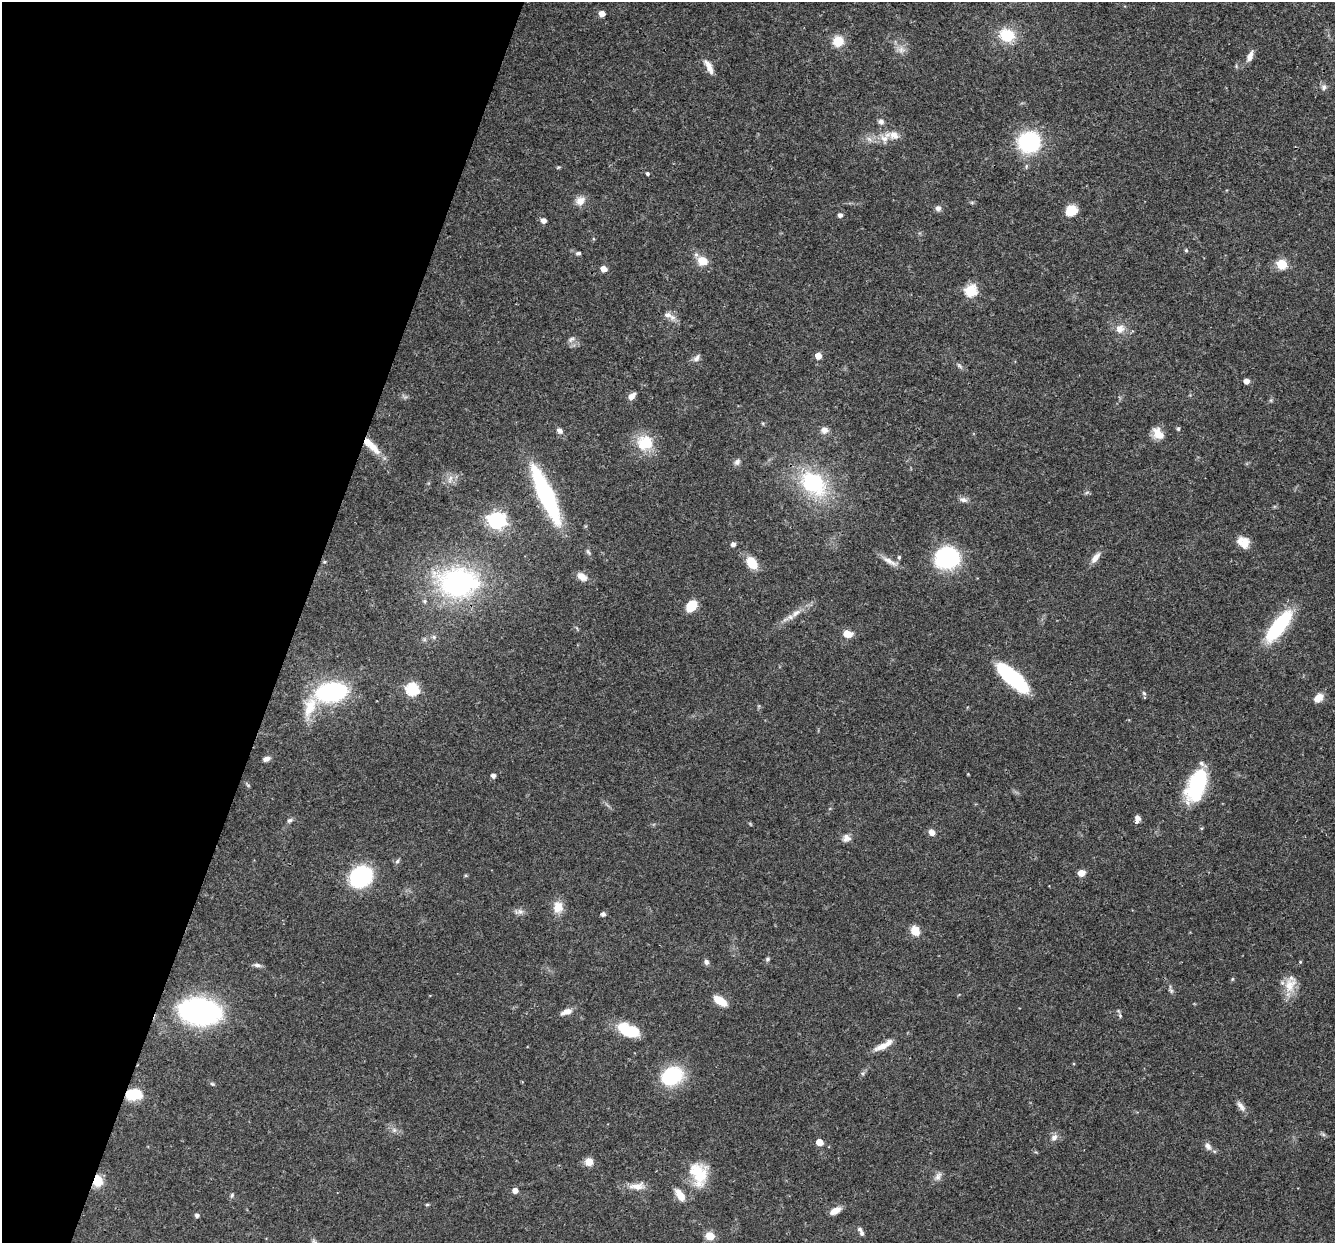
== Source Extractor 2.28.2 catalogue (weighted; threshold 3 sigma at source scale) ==
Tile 9 of 4 x 4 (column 1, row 3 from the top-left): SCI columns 1-1333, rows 1498-2738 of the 5331 x 5348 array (HDU 1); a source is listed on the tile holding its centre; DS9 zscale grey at full resolution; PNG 1337 x 1245 px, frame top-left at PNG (2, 2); no overlay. Shown black and unused: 22% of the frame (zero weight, under 3 of 4 exposures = <1% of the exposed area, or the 3 px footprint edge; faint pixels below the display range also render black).
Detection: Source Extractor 2.28.2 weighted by HDU 2 'WHT'; one run over the whole footprint, this tile lists its part. Background 0.0576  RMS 0.0032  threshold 0.0146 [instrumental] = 3 sigma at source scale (4.5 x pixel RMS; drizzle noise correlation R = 1.50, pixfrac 1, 0.05/0.05 arcsec/px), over >= 5 px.
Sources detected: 121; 1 inside a brighter object's white glare — not listed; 4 inside a brighter listed object's ellipse — not listed separately; the other 116 listed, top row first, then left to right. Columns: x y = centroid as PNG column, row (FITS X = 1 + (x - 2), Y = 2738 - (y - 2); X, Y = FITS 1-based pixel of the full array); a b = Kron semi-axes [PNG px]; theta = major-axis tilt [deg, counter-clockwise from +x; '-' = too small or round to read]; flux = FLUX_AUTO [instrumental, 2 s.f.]
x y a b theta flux
602 14 5 4 - 3
1007 35 17 14 -18 9.8
838 41 9 8 - 7.5
901 50 9 8 - 1.8
1250 56 13 7 66 2.1
709 67 20 6 -63 2.8
1324 87 8 7 - 1
881 122 8 7 - 1
885 137 21 10 44 3.7
1029 142 13 12 - 48
647 173 4 3 - 0.61
580 201 13 11 34 2.6
972 203 6 4 0 0.44
938 208 7 7 - 1.1
1071 210 12 10 30 5.6
840 215 4 4 - 1.3
543 220 5 5 - 1.7
1186 250 5 4 - 0.5
578 253 5 4 - 0.81
696 255 7 6 - 0.92
702 261 9 8 - 5.3
1281 264 6 5 - 18
604 269 5 4 - 3.5
970 290 6 6 - 29
667 315 11 9 -16 1.9
1120 329 11 10 - 2.8
571 339 10 6 37 1
818 356 5 5 - 3.6
697 358 11 6 55 1.2
959 365 9 4 -54 0.67
1246 381 4 4 - 2.6
631 396 9 6 42 2
1178 429 5 4 - 0.43
560 430 9 7 -42 1.3
824 430 10 8 0 1.8
1158 433 17 11 -51 3.7
645 442 20 19 - 9.3
371 445 29 8 -44 6
737 462 9 7 51 1.1
813 483 33 23 -40 29
1087 492 6 4 20 0.51
546 495 58 13 -66 45
963 500 11 6 -20 1.3
497 520 7 7 - 110
1244 543 14 11 -41 4.4
733 544 5 5 - 1
899 557 6 5 - 0.51
947 558 20 18 6 37
1095 558 16 7 52 2.3
890 561 24 6 -30 2.4
324 562 5 4 - 0.4
752 563 14 9 -55 6.4
582 577 14 8 -33 2.5
458 582 40 33 3 56
691 606 12 9 54 6.1
796 613 15 6 41 2.3
1279 626 36 12 52 27
847 634 6 5 - 6.2
434 637 6 6 - 0.71
1012 677 35 12 -41 29
412 689 6 6 - 42
332 692 20 12 9 64
1144 693 5 4 - 0.52
1318 698 11 7 42 3.3
310 707 30 15 71 8.6
266 759 8 5 21 1.3
968 774 3 3 - 0.24
493 775 4 4 - 1.2
1197 785 33 16 69 28
290 820 7 6 - 0.78
1136 822 5 4 - 1.4
931 832 7 6 - 1.7
846 838 11 10 - 1.8
397 861 7 5 65 0.71
1081 873 6 5 - 3.1
466 875 5 4 - 0.39
361 876 20 17 45 33
558 907 15 12 89 4.2
519 912 14 6 -1 1.4
603 914 4 4 - 1
915 931 11 9 -58 4
767 959 6 5 - 0.58
706 962 7 6 - 0.96
257 965 11 5 -7 1
1232 979 6 3 71 0.34
1290 985 24 15 69 5.5
1171 991 9 5 -58 0.74
720 1001 11 6 -33 7.8
200 1011 28 18 -6 87
567 1012 12 6 20 2.5
1120 1016 6 5 - 0.5
629 1030 22 11 -20 13
884 1045 29 7 29 3.6
863 1073 6 4 45 0.62
672 1076 24 18 23 20
212 1084 6 5 - 0.45
134 1094 14 9 1 11
1241 1106 15 7 -52 1.7
394 1130 5 5 - 0.77
1054 1137 9 7 57 1.5
819 1142 5 5 - 4.7
1208 1146 10 6 -61 1.5
589 1162 9 9 - 3
699 1174 28 19 -75 11
938 1176 13 7 63 1.5
97 1181 9 7 88 7.8
637 1186 22 9 3 3.6
515 1190 5 5 - 2.4
232 1195 6 4 49 0.49
680 1195 18 9 -57 3.6
427 1205 5 3 - 0.36
835 1211 13 7 28 2.8
197 1215 5 4 - 0.9
862 1233 6 5 - 0.74
710 1236 10 8 -7 3.4
314 1242 10 5 -62 0.92
Overlapping masked pixels (flux is a lower limit): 3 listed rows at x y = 371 445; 134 1094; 97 1181
Isophote crosses this tile's border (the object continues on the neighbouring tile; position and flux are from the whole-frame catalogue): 1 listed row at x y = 314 1242